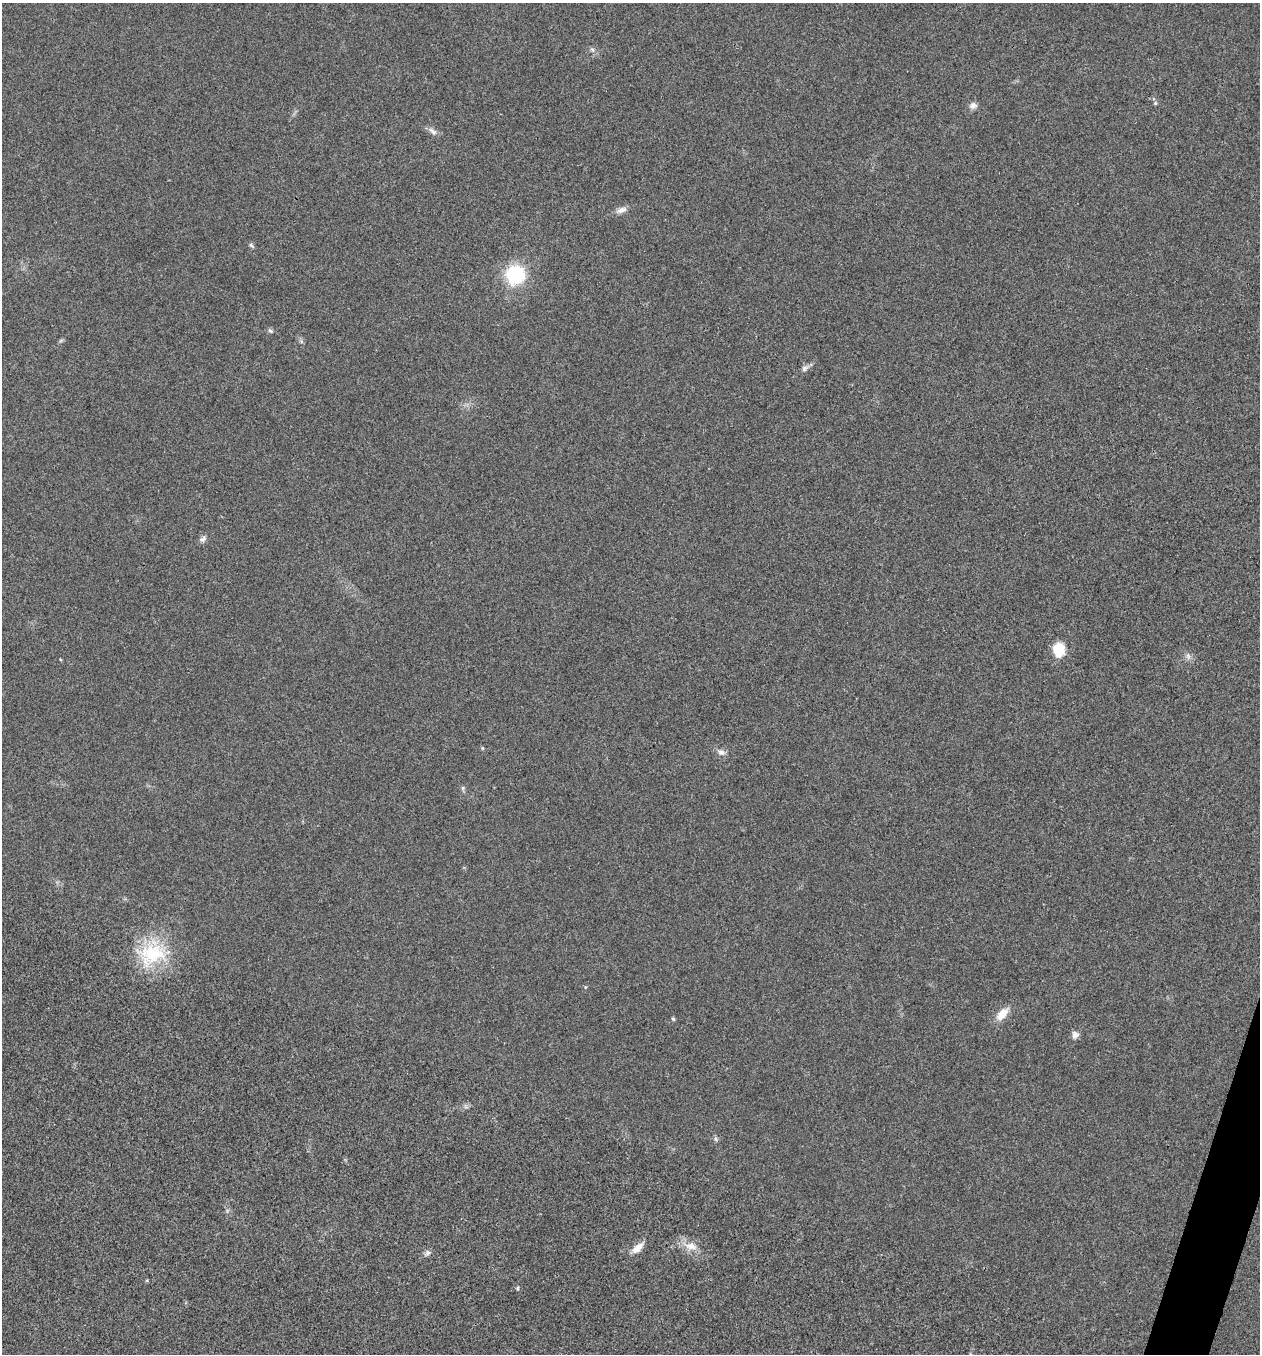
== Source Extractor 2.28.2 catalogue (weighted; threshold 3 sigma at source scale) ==
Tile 6 of 4 x 4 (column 2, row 2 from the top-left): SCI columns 1532-2789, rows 2712-4063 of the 5440 x 5425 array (HDU 1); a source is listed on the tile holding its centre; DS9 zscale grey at full resolution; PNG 1262 x 1356 px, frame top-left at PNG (2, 3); no overlay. Shown black and unused: <1% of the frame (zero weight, under 3 of 4 exposures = <1% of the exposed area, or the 3 px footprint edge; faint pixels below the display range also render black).
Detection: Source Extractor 2.28.2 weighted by HDU 2 'WHT'; one run over the whole footprint, this tile lists its part. Background 0.0206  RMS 0.0057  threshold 0.0256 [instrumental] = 3 sigma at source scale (4.5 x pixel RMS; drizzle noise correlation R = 1.50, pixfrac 1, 0.05/0.05 arcsec/px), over >= 5 px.
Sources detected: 24; all 24 listed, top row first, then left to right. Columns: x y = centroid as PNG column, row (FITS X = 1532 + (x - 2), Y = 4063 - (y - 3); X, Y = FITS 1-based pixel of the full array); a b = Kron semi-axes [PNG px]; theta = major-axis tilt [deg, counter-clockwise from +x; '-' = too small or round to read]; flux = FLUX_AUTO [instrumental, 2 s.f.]
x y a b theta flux
592 49 7 4 -19 1.1
1155 103 5 5 - 0.87
973 105 10 8 20 2.6
433 131 14 6 -37 2.6
621 210 16 7 22 3.2
251 245 8 5 -45 1.1
515 275 15 14 - 43
270 331 7 5 -44 1.1
301 341 7 4 -72 0.99
804 368 9 7 55 1.8
203 539 10 7 31 1.9
1058 650 14 12 -88 14
1188 656 8 5 -46 1.7
721 752 9 7 -2 2.5
463 788 7 4 -73 0.92
152 954 41 33 20 37
1002 1014 15 9 48 8.3
673 1019 5 4 - 0.78
1075 1035 9 9 - 2.7
716 1139 7 5 -61 1.1
691 1246 20 11 -13 7.3
638 1248 16 7 43 5.9
428 1253 8 6 52 1.7
517 1288 6 4 -85 0.79